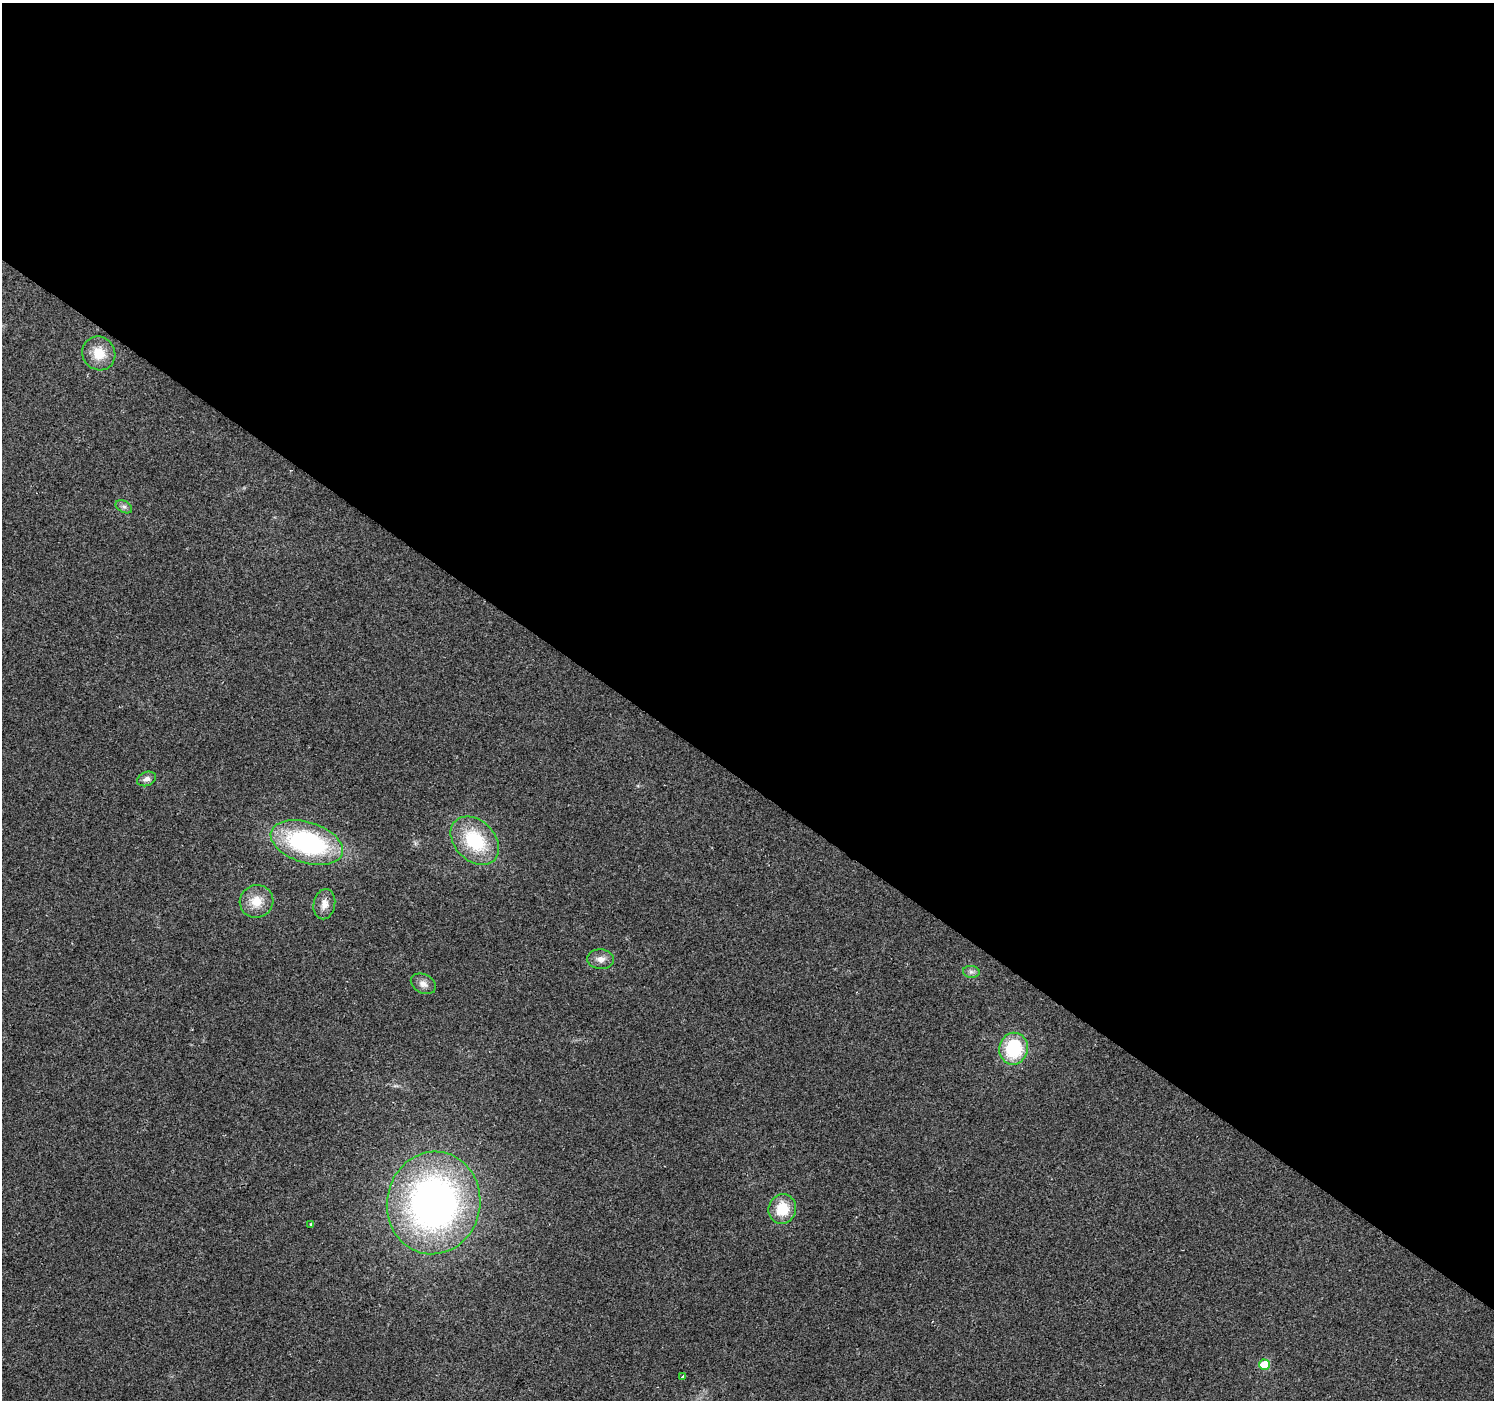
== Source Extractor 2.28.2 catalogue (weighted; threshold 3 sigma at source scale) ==
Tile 3 of 4 x 4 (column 3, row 1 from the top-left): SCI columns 2985-4476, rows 4370-5767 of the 5973 x 6011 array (HDU 1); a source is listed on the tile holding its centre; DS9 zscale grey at full resolution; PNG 1496 x 1402 px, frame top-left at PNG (2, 3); each listed source drawn as its Kron ellipse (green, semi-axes under 4 px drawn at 4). Shown black and unused: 56% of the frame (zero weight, under 2 of 3 exposures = <1% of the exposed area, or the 3 px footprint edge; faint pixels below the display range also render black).
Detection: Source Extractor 2.28.2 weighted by HDU 2 'WHT'; one run over the whole footprint, this tile lists its part. Background 0.0862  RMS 0.0092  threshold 0.0414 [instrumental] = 3 sigma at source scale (4.5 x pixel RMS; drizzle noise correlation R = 1.50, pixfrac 1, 0.0396/0.0396 arcsec/px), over >= 5 px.
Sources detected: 16; all 16 listed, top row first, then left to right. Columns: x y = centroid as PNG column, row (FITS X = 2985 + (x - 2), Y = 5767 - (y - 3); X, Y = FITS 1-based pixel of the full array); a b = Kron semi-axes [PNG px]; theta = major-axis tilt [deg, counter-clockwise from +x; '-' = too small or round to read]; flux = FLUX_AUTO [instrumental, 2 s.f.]
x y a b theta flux
99 353 17 16 - 19
124 507 9 5 -28 2.9
146 779 10 7 21 4.1
475 841 28 20 -45 54
307 843 37 20 -18 150
257 901 17 16 - 17
324 904 15 10 79 8.2
601 959 13 10 -4 6.5
971 972 8 6 -7 2.7
423 984 13 9 -27 6
1013 1049 16 14 80 55
434 1203 51 46 78 400
782 1209 15 13 74 25
311 1225 4 3 - 1
1264 1365 5 5 - 35
682 1377 4 3 - 7.6